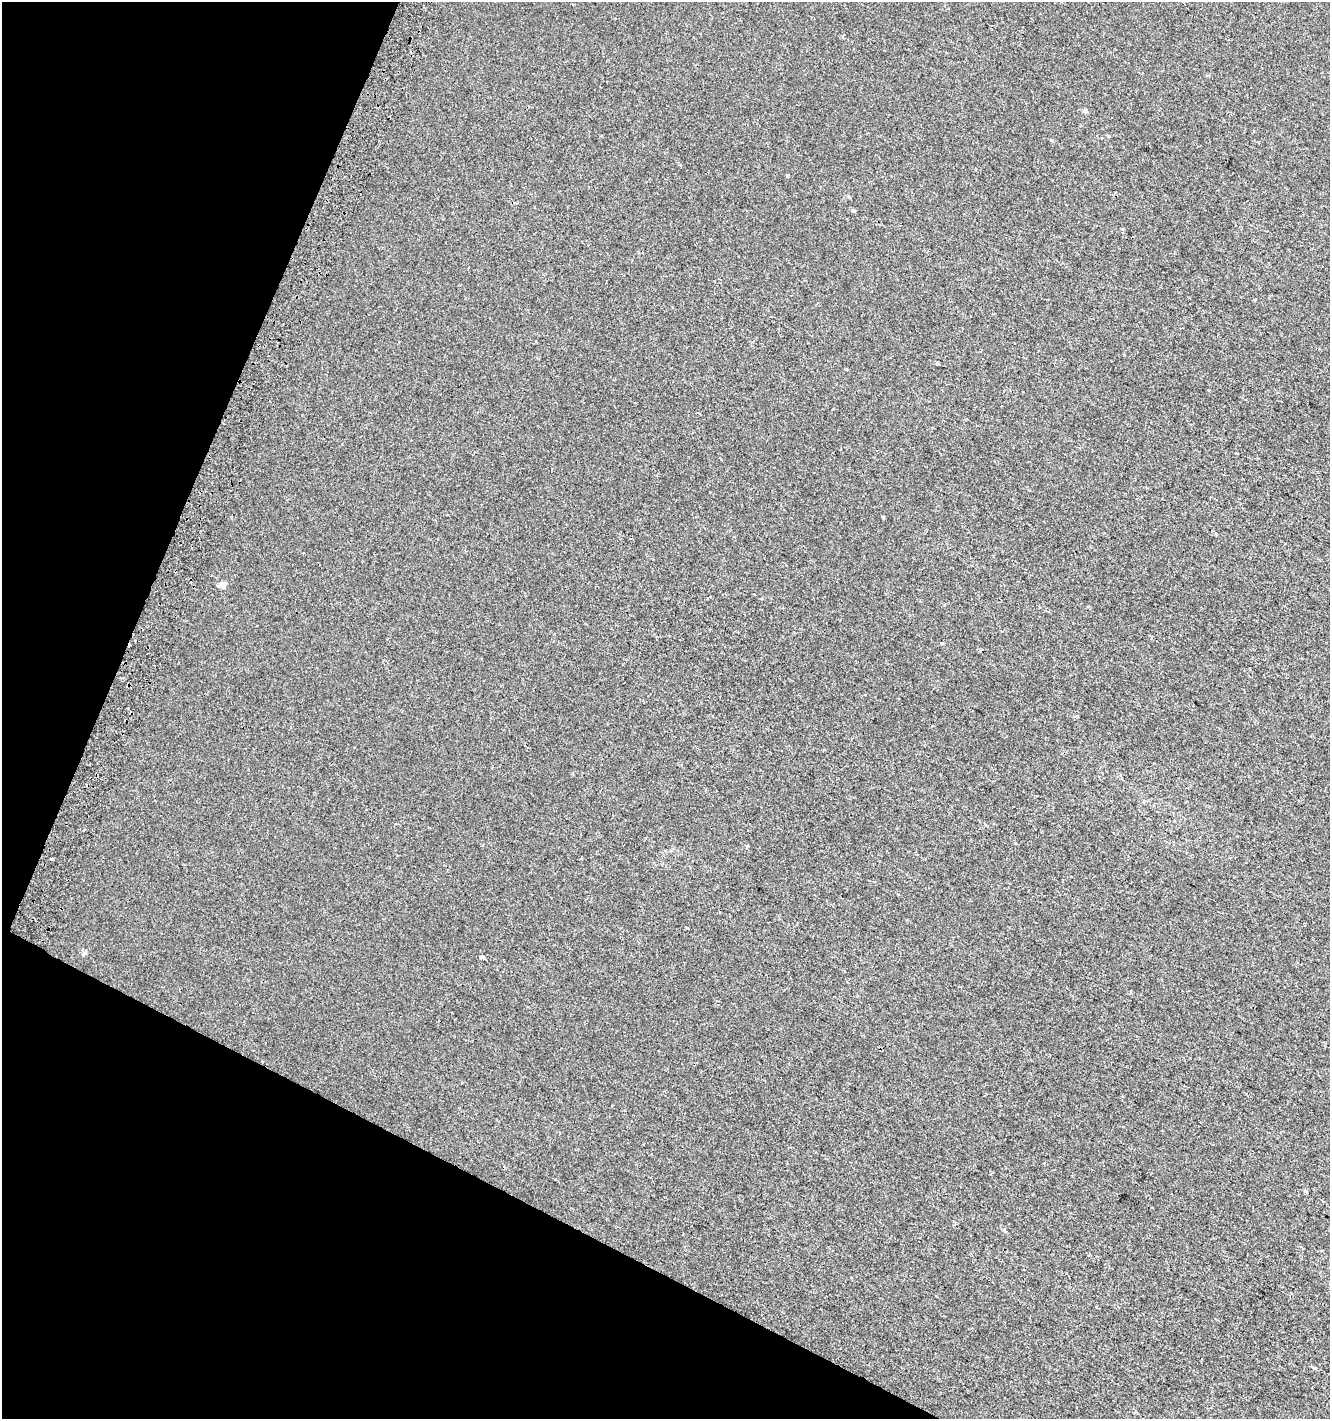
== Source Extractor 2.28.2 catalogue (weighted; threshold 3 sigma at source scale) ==
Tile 9 of 4 x 4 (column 1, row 3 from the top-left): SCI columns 309-1636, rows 1437-2853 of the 5865 x 5714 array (HDU 1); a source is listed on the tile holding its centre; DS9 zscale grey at full resolution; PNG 1332 x 1421 px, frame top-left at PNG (2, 2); no overlay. Shown black and unused: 22% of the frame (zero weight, under 2 of 3 exposures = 2% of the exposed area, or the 3 px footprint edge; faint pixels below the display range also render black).
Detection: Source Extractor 2.28.2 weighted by HDU 2 'WHT'; one run over the whole footprint, this tile lists its part. Background 3.61e-04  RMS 0.0028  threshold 0.0125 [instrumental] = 3 sigma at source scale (4.5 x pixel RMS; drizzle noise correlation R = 1.50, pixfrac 1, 0.0396/0.0396 arcsec/px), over >= 5 px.
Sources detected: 12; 2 cosmic-ray / hot-pixel residue — not listed; the other 10 listed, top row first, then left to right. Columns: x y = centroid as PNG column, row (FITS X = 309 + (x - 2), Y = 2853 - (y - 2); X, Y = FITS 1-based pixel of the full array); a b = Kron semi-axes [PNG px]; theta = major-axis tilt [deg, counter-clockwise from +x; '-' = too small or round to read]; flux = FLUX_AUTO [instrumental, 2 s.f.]
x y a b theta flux
1085 110 5 5 - 0.52
849 197 5 3 - 0.27
853 210 5 4 - 0.53
938 364 4 3 - 2.3
223 585 5 5 - 2.6
942 643 3 3 - 0.64
747 846 5 3 - 0.31
52 859 3 3 - 2.1
481 957 5 3 - 3.3
1315 1368 4 3 - 2.1
Unlisted compact peaks at least as high as the median listed source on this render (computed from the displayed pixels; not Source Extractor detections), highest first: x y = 883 517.